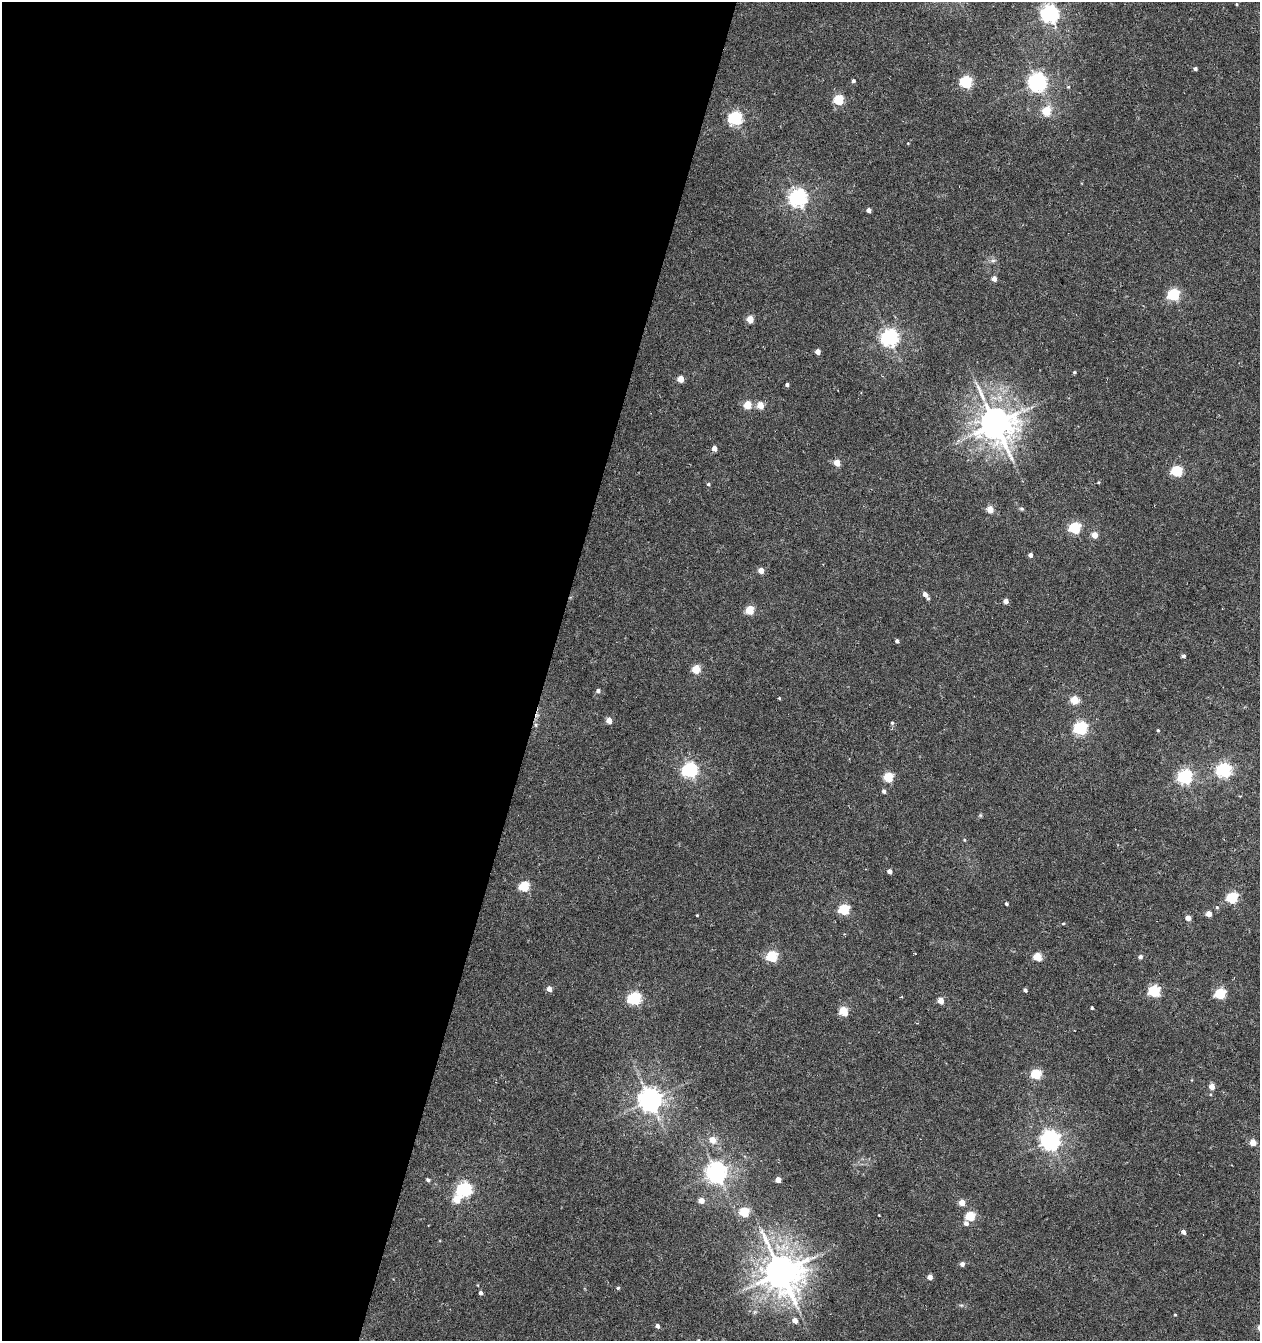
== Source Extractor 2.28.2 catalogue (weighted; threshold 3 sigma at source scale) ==
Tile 5 of 4 x 4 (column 1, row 2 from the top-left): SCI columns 276-1533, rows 2680-4018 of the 5517 x 5361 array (HDU 1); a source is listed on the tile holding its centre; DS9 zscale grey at full resolution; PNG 1262 x 1343 px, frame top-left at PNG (2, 2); no overlay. Shown black and unused: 43% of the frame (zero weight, under 5 of 10 exposures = <1% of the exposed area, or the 3 px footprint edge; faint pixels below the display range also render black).
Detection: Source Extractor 2.28.2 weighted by HDU 2 'WHT'; one run over the whole footprint, this tile lists its part. Background 0.00246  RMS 0.0021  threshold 0.00868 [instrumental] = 3 sigma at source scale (4.09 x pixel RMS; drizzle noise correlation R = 1.36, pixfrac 0.8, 0.0396/0.0396 arcsec/px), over >= 5 px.
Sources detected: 108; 1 cosmic-ray / hot-pixel residue — not listed; the other 107 listed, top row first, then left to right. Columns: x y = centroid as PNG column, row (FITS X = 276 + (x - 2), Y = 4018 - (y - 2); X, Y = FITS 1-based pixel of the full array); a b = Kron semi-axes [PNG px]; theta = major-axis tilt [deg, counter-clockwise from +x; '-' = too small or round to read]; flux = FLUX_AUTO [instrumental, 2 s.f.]
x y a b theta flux
1236 4 3 3 - 0.2
1050 14 7 6 - 82
1195 69 4 3 - 0.51
853 81 4 4 - 0.4
966 82 6 5 - 23
1037 82 7 7 - 90
1068 87 5 3 - 0.21
839 100 5 5 - 10
1046 111 5 5 - 7.4
735 118 6 6 - 33
908 143 4 3 - 0.13
798 198 7 7 - 79
869 210 4 4 - 1.1
993 261 7 4 1 0.44
994 279 4 4 - 1.3
1173 295 5 5 - 22
750 319 5 4 - 3.8
889 338 7 6 - 75
818 352 4 4 - 1.8
1074 372 3 3 - 0.26
680 379 5 4 - 3
787 385 4 4 - 0.5
747 405 5 5 - 5.6
760 405 5 4 - 3.9
995 423 11 10 - 430
714 448 4 4 - 1.6
837 463 5 4 - 2.8
1176 471 6 5 - 15
1098 482 5 3 - 0.18
708 484 5 4 - 0.29
990 509 5 4 - 3.3
1021 509 6 5 - 0.33
1074 528 5 5 - 19
1094 535 4 4 - 2.6
1030 555 4 4 - 0.74
761 571 4 4 - 2.2
925 594 5 4 - 1
928 598 5 4 - 0.27
1006 601 4 4 - 1.1
750 610 5 5 - 6.6
897 641 4 3 - 0.48
1183 656 5 4 - 0.44
696 669 5 5 - 6.2
598 691 5 4 - 0.61
779 698 3 3 - 0.18
1074 700 5 5 - 5.4
609 721 4 4 - 2.1
892 723 6 5 - 0.29
1080 728 6 6 - 34
1158 730 4 3 - 0.2
690 770 6 6 - 47
1224 770 6 6 - 42
889 777 5 5 - 9.7
1185 777 6 6 - 41
884 791 5 4 - 0.54
980 815 6 4 -46 0.24
964 840 5 4 - 0.21
889 871 4 4 - 0.95
524 886 5 5 - 11
1232 897 5 5 - 16
1006 904 4 4 - 0.33
1217 907 6 5 - 0.31
844 909 5 5 - 14
1209 914 4 4 - 1.6
697 915 3 3 - 0.17
1188 918 4 4 - 1.9
1063 924 5 3 - 0.2
772 956 5 5 - 16
1037 957 5 5 - 6.1
1140 957 5 5 - 0.61
549 989 4 4 - 1.6
1025 990 4 3 - 0.51
1154 991 6 5 - 19
1220 994 5 5 - 15
901 997 4 3 - 0.15
634 998 6 6 - 28
941 1001 4 4 - 2.8
1092 1008 3 3 - 0.26
843 1011 5 5 - 7.7
1036 1074 5 5 - 11
1212 1086 5 5 - 1.7
650 1100 7 7 - 190
713 1140 5 5 - 3.1
1050 1140 7 7 - 110
1253 1143 5 4 - 2.4
716 1172 7 7 - 130
428 1180 4 3 - 0.46
778 1180 4 4 - 2
464 1189 6 6 - 46
457 1199 5 5 - 4.5
701 1201 5 4 - 1.9
962 1203 5 4 - 2.5
744 1212 5 5 - 9.3
970 1216 5 5 - 9.1
966 1223 5 5 - 0.8
1183 1232 5 4 - 0.78
962 1264 4 4 - 1
781 1272 12 11 - 510
930 1277 4 4 - 1.3
618 1288 5 4 - 0.3
481 1293 4 4 - 0.63
961 1305 6 4 -17 0.31
755 1312 6 6 - 0.4
1175 1315 4 3 - 0.18
795 1320 5 4 - 1.7
657 1326 4 4 - 0.82
698 1340 5 4 - 0.25
Isophote crosses this tile's border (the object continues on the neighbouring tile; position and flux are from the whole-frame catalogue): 1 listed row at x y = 698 1340